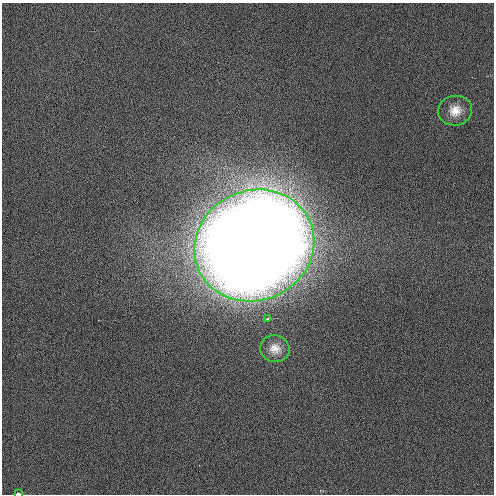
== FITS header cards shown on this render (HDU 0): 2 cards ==
NAXIS1  =                  492 / Axis length
NAXIS2  =                  492 / Axis length

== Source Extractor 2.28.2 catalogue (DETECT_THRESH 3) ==
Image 492 x 492 px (HDU 0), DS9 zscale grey, 1 PNG px = 1 image px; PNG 496 x 496 px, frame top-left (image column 1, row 492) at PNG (2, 3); each listed source drawn as its Kron ellipse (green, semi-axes under 4 px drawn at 4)
Background 1.56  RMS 3.1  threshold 9.42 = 3 sigma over >= 5 px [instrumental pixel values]
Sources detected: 5; all 5 listed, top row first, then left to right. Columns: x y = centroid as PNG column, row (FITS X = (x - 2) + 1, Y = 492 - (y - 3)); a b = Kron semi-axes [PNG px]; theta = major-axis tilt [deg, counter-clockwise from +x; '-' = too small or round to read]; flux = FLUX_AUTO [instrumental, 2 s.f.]
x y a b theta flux
455 111 17 15 8 3.1e+03
254 245 61 55 24 1.3e+06
268 318 3 3 - 1.4e+03
275 349 15 13 -12 2.3e+03
18 494 3 2 - 3.3e+03
At the frame edge (FLAGS 8, measured only in part): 1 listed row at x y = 18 494